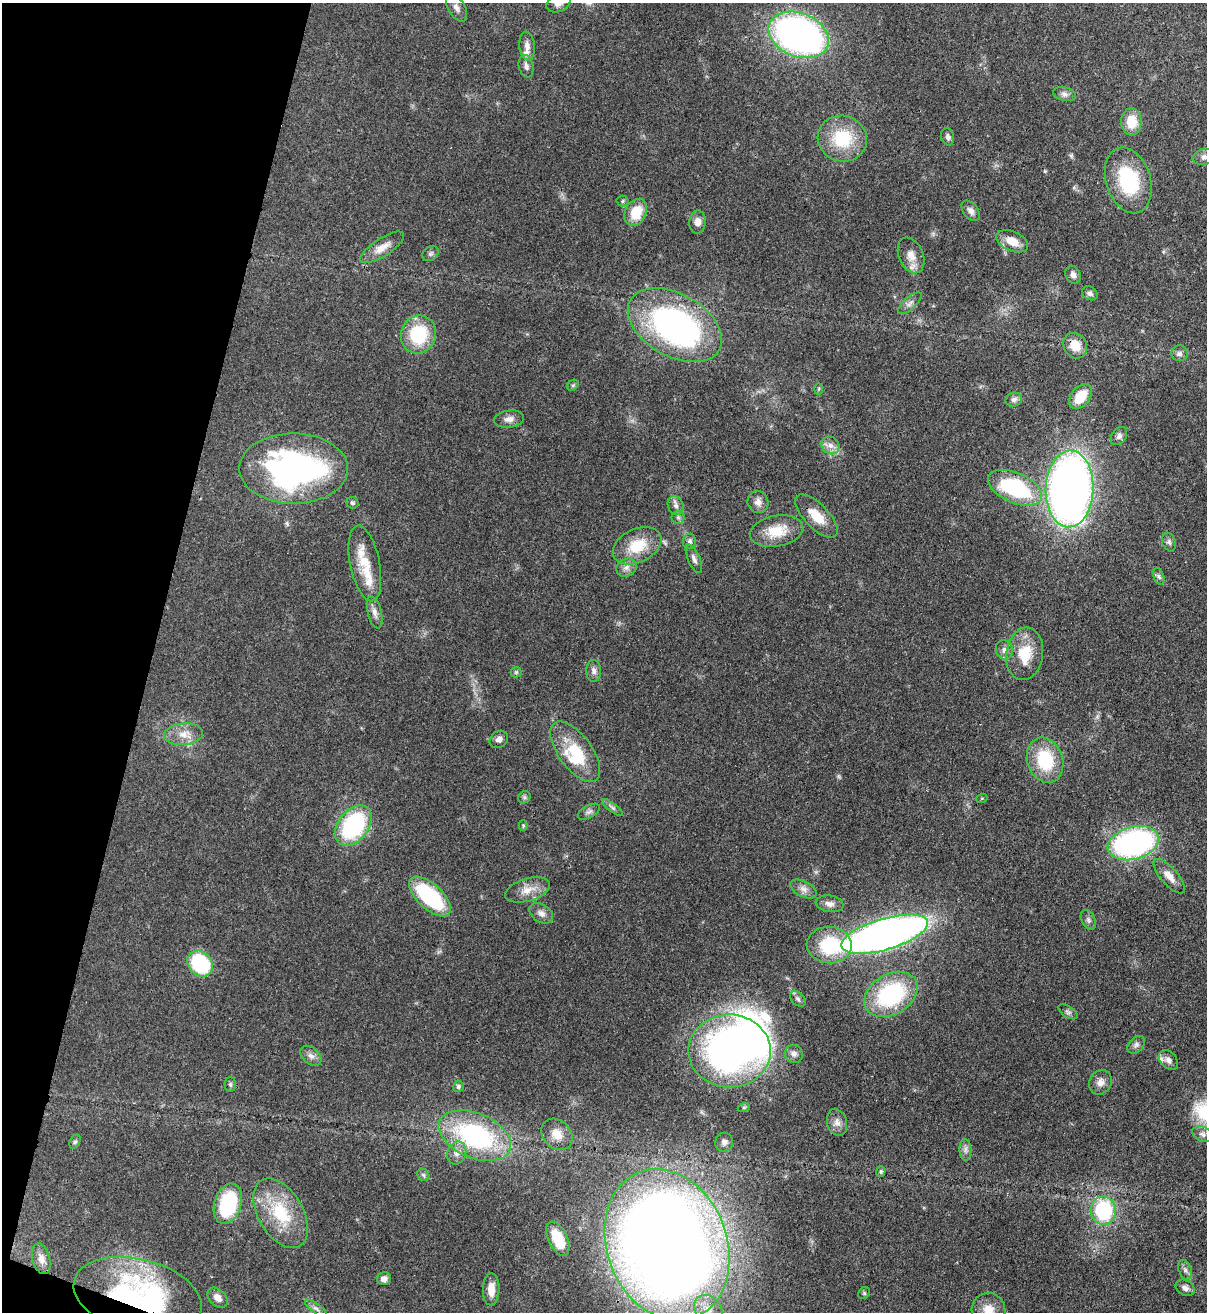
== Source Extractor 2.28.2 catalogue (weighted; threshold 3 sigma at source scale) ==
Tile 9 of 4 x 4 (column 1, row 3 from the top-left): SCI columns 344-1548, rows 1342-2651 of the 5379 x 5303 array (HDU 1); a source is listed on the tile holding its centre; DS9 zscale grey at full resolution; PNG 1209 x 1314 px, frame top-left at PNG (2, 3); each listed source drawn as its Kron ellipse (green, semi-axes under 4 px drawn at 4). Shown black and unused: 13% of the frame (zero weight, under 3 of 4 exposures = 7% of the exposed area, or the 3 px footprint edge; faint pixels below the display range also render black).
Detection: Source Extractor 2.28.2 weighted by HDU 2 'WHT'; one run over the whole footprint, this tile lists its part. Background 0.0831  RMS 0.0039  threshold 0.0177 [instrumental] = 3 sigma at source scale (4.5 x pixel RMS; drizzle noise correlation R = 1.50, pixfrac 1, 0.05/0.05 arcsec/px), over >= 5 px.
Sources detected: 120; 1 inside a brighter object's white glare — neither listed nor drawn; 6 inside a brighter listed object's ellipse — not listed separately; the other 113 listed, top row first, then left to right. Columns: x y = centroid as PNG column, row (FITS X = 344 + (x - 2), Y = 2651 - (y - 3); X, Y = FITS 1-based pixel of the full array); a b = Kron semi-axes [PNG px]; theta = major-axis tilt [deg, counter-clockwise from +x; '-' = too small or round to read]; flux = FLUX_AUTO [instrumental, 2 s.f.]
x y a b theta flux
558 3 12 8 21 2.2
456 8 15 8 -59 2.6
799 35 31 22 -22 160
527 46 14 7 -85 2.3
526 66 11 7 -78 1.6
1064 94 12 6 -12 1.6
1131 122 13 10 90 7.7
948 137 9 6 -75 1.2
842 139 25 22 -16 19
1204 157 12 8 13 1.8
1128 180 34 22 -72 28
622 201 6 5 - 0.65
971 211 11 7 -52 1.9
636 212 14 10 63 10
698 222 11 8 88 2.4
1012 241 17 9 -24 5.4
382 247 25 9 33 4.6
431 254 9 7 36 1
911 255 19 12 -67 4.3
1073 275 9 7 -60 1.7
1090 293 8 6 -30 1.2
910 303 15 6 42 1.8
675 325 51 31 -29 120
418 334 19 17 69 22
1075 346 13 11 -57 6
1179 353 8 8 - 1.5
573 385 6 5 - 0.64
819 389 6 4 89 0.5
1080 396 14 9 50 8.5
1014 399 8 7 - 1.5
509 419 15 8 7 2.6
1119 436 10 7 55 1.5
830 445 9 8 - 2.5
294 469 54 35 0 110
1015 488 29 15 -24 41
1070 489 38 24 88 280
758 502 11 10 - 2.5
352 503 6 5 - 0.88
676 506 10 7 -64 1.7
816 516 28 12 -46 7.8
678 517 6 6 - 0.94
777 531 27 15 11 10
689 541 7 6 - 1.4
1169 542 10 6 -69 1.2
637 546 25 16 25 12
694 559 15 6 -67 1.7
365 563 38 14 -78 12
626 568 10 8 25 2.2
1159 576 8 5 -70 0.97
375 612 16 7 -75 2.2
1004 650 9 8 - 1.7
1025 654 26 18 82 11
594 671 11 7 -88 1.8
516 672 5 5 - 0.58
184 734 19 11 5 5.1
499 739 10 8 35 1.7
575 752 35 16 -54 16
1045 760 23 17 -72 19
524 797 7 5 47 0.84
982 798 5 3 - 0.35
612 808 12 4 -37 1.1
589 812 12 6 29 1.3
353 825 23 15 52 47
523 826 5 4 - 0.47
1133 843 26 16 15 95
1169 876 22 8 -49 3.9
803 889 14 8 -27 2.4
527 890 23 11 17 5.4
430 897 26 12 -42 37
829 904 14 8 -9 2.3
541 913 13 8 -33 2.2
1088 920 10 6 -60 1.2
885 934 45 15 16 320
829 945 22 18 -3 23
200 964 14 11 -47 33
891 994 29 20 31 43
798 999 9 6 -44 1.1
1068 1012 11 5 -34 1.1
1136 1045 10 7 47 1.3
729 1051 41 36 -1 170
794 1054 9 8 - 1.7
311 1056 12 8 -43 1.9
1168 1060 11 8 -49 1.9
1100 1082 13 11 60 2.7
230 1084 7 5 -88 0.77
458 1087 5 5 - 0.94
744 1107 6 4 19 0.51
837 1122 14 9 -72 2.5
557 1134 17 13 -45 4.9
1202 1134 11 7 -24 1.6
475 1136 38 22 -23 57
75 1142 7 5 62 0.7
724 1142 9 9 - 1.7
965 1150 11 6 -87 1.5
457 1153 11 9 70 2.5
881 1172 5 4 - 0.72
423 1175 7 5 -46 0.82
228 1204 21 13 72 29
1103 1211 14 12 -83 36
281 1213 38 22 -60 21
558 1239 18 9 -64 9.8
667 1245 78 60 -69 760
41 1259 16 9 -75 2.9
1185 1270 10 6 -69 1.4
384 1279 7 6 - 1.7
1185 1288 10 7 -32 1.8
491 1289 16 8 88 4.5
864 1293 6 5 - 0.63
137 1296 65 37 -14 97
218 1298 12 8 -46 2.8
316 1308 13 4 -36 1.4
708 1310 16 13 -49 5.4
989 1310 17 17 - 6.5
Overlapping masked pixels (flux is a lower limit): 3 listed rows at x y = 1075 346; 667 1245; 137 1296
Isophote crosses this tile's border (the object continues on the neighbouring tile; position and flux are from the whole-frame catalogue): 5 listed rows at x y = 558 3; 1204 157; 137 1296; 708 1310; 989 1310